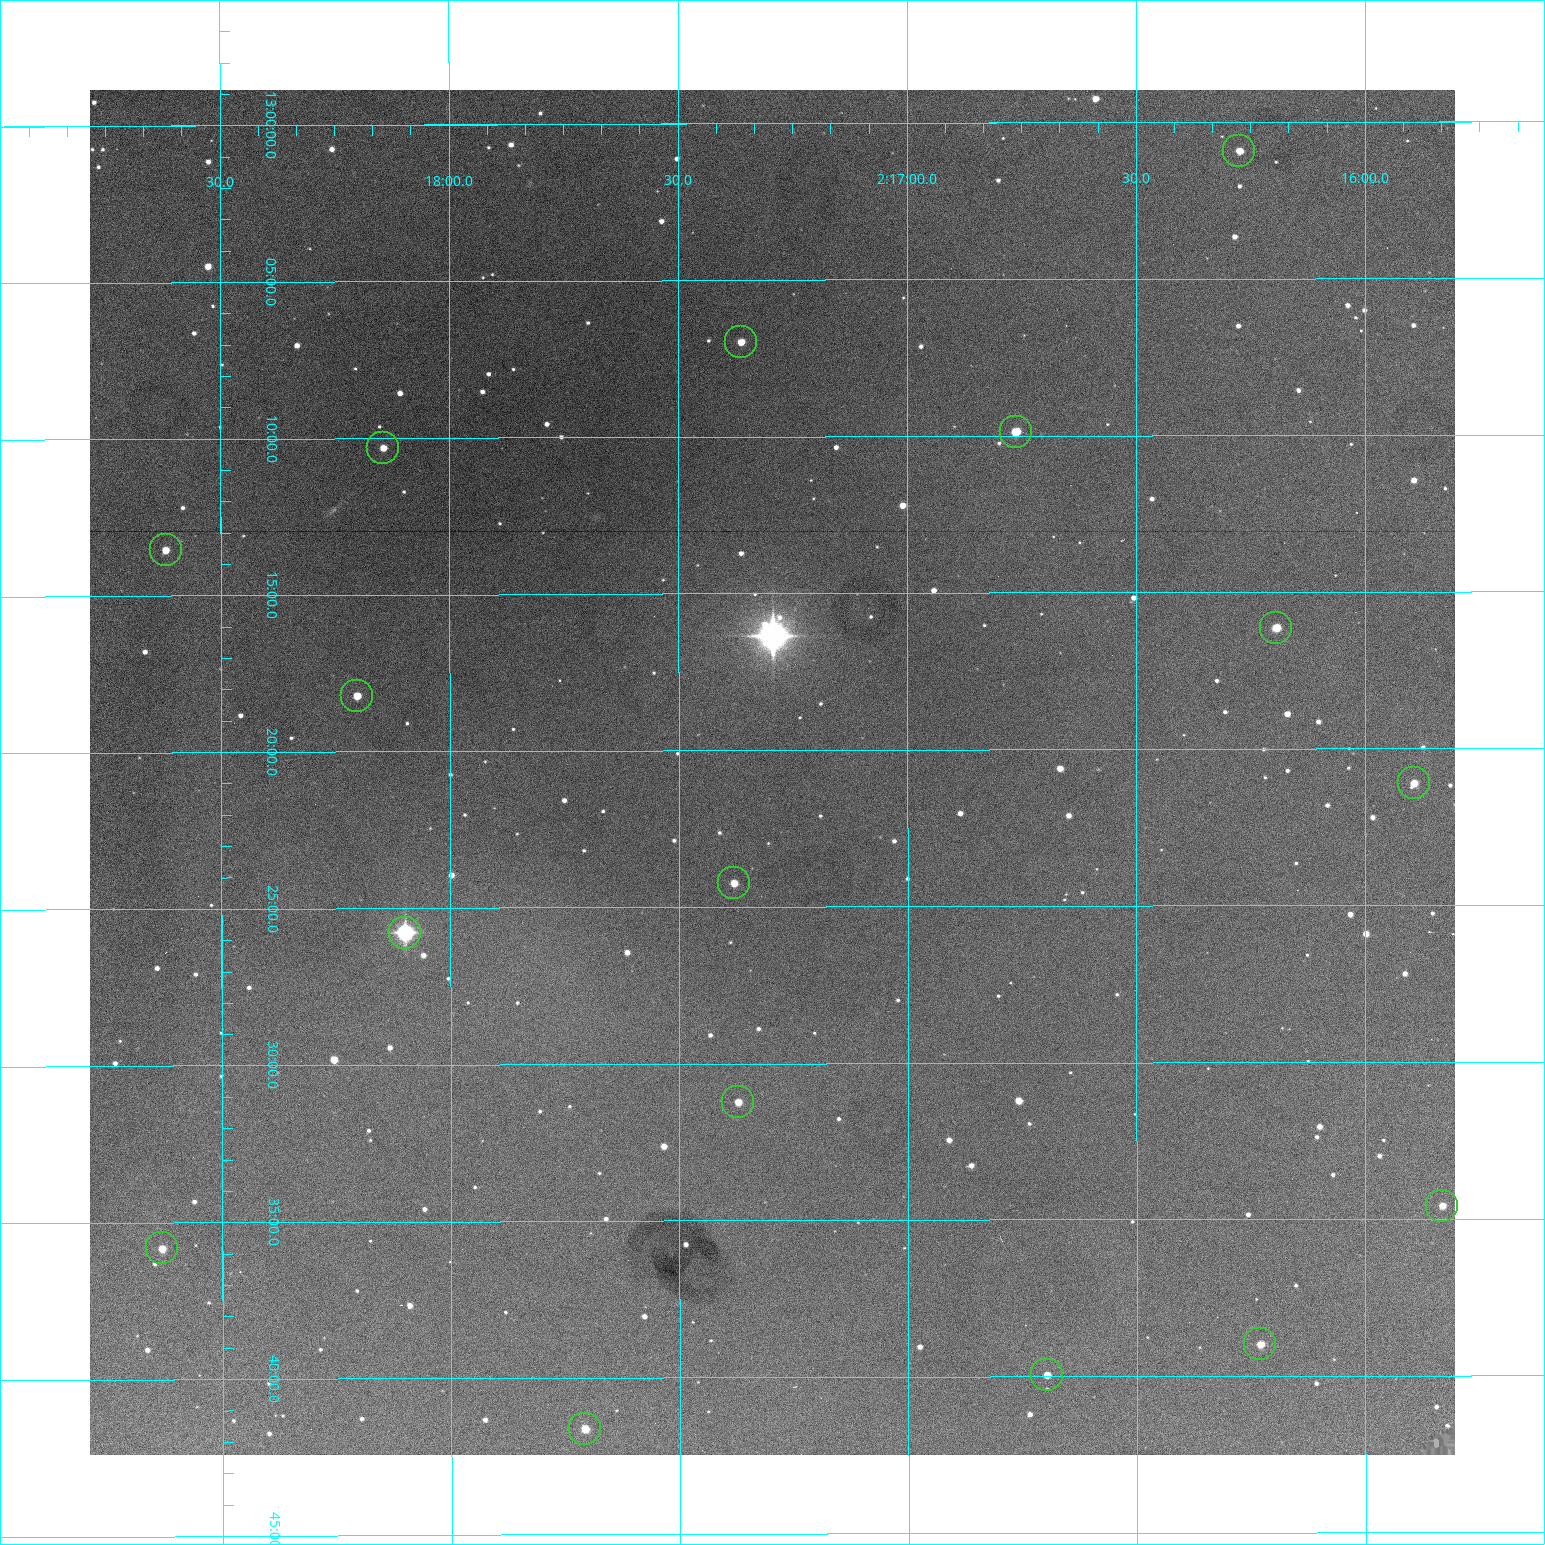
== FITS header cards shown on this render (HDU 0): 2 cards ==
NAXIS1  =                 1365 /fastest changing axis
NAXIS2  =                 1365 /next to fastest changing axis

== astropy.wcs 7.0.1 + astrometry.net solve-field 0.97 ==
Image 1365 x 1365 px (HDU 0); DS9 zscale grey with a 90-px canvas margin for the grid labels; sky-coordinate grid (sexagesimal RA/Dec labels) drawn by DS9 from the SOLVED WCS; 16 Tycho-2 reference stars matched to detected sources circled (green)
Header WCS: RA---TAN-SIP/DEC--TAN-SIP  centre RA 02:17:18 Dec +13:21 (34.32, +13.35 deg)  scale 1.91 arcsec/px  FOV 43.5' x 43.5'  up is -180 deg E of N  parity flipped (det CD > 0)
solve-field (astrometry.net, Tycho-2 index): VERIFIED the header's WCS against the Tycho-2 star catalogue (verified at 3 index scales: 10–16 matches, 0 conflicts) and refined it, rather than solving blind
Solved WCS: RA---TAN-SIP/DEC--TAN-SIP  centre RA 02:17:18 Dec +13:21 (34.32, +13.35 deg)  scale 1.91 arcsec/px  FOV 43.5' x 43.5'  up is -180 deg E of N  parity flipped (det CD > 0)
The solver's refit moves the header's centre by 0.16 arcsec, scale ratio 1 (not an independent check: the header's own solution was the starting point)
Tycho-2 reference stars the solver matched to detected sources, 16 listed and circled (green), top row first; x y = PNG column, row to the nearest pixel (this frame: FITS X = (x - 90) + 1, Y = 1365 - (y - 90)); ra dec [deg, ICRS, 3 dp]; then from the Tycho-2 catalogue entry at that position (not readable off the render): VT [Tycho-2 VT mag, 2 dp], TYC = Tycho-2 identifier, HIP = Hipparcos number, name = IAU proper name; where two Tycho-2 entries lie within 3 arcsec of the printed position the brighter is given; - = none
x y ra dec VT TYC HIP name
1239 151 34.068 +13.016 12.11 637-923-1 - -
741 342 34.341 +13.116 11.78 637-767-1 - -
1016 432 34.191 +13.165 10.78 637-980-1 - -
383 448 34.536 +13.172 12.67 637-944-1 - -
166 550 34.655 +13.226 12.20 637-883-1 - -
1276 628 34.049 +13.269 11.22 637-820-1 - -
357 696 34.551 +13.304 11.62 637-695-1 - -
1414 783 33.973 +13.352 11.91 637-1253-1 - -
734 883 34.345 +13.404 11.61 637-1245-1 - -
405 933 34.525 +13.430 7.86 637-948-1 10730 -
738 1102 34.343 +13.520 12.11 637-855-1 - -
1442 1206 33.958 +13.576 11.96 637-1126-1 - -
162 1248 34.658 +13.597 11.37 637-890-1 - -
1260 1344 34.057 +13.650 11.94 637-667-1 - -
1047 1375 34.174 +13.666 12.36 637-601-1 - -
585 1429 34.427 +13.694 11.59 637-1123-1 - -